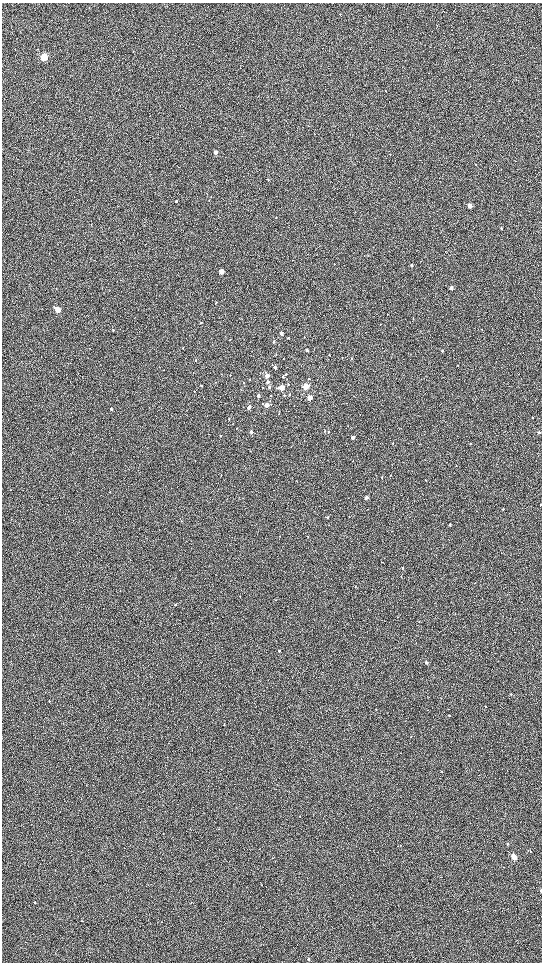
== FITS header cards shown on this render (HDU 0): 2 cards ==
NAXIS1  =                 1080 / length of data axis 1
NAXIS2  =                 1920 / length of data axis 2

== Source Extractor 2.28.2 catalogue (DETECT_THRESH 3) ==
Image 1080 x 1920 px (HDU 0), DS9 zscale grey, zoomed out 1/2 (1 PNG px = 2 x 2 image px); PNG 544 x 964 px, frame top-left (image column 1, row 1919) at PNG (2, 3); no overlay
Background 602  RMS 57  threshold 170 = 3 sigma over >= 5 px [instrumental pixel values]
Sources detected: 122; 4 cannot appear on this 1/2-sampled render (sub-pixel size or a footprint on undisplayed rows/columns) and are not listed; the other 118 listed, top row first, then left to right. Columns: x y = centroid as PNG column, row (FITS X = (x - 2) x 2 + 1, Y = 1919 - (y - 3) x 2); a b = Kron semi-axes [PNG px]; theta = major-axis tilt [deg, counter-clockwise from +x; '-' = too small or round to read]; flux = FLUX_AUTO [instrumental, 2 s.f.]
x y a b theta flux
44 56 4 3 - 920000
385 91 2 1 - 4100
215 152 3 3 - 84000
476 164 2 2 - 4600
268 179 3 2 - 8100
176 201 3 2 - 14000
470 206 3 2 - 210000
276 217 3 2 - 3300
501 228 2 2 - 12000
445 252 3 2 - 5300
317 254 3 2 - 4600
368 255 3 2 - 4000
334 263 2 2 - 4600
411 265 3 2 - 23000
221 271 3 3 - 220000
451 288 2 2 - 130000
216 303 3 2 - 8300
58 310 3 3 - 230000
387 314 2 1 - 3100
413 318 3 2 - 4600
201 323 3 2 - 7600
381 324 3 2 - 3400
482 329 2 2 - 5100
113 330 3 3 - 12000
281 333 3 2 - 72000
288 338 2 2 - 11000
541 339 2 2 - 4300
230 340 3 2 - 6400
274 342 3 2 - 16000
90 348 2 2 - 4600
307 350 2 2 - 32000
442 351 2 2 - 30000
329 355 2 2 - 7100
352 358 2 2 - 9700
283 359 2 2 - 6300
195 360 3 2 - 7500
275 367 3 2 - 36000
286 374 2 2 - 15000
267 376 3 2 - 210000
283 377 3 2 - 16000
250 379 2 2 - 9500
309 379 2 2 - 10000
267 382 3 2 - 52000
244 383 3 2 - 11000
288 384 2 2 - 12000
201 385 2 2 - 11000
306 386 3 3 - 460000
263 387 3 2 - 5600
269 387 3 3 - 25000
281 388 3 3 - 300000
194 391 2 2 - 6500
289 394 2 2 - 13000
284 395 2 2 - 15000
258 396 2 2 - 39000
271 396 2 2 - 6400
309 398 3 3 - 200000
266 405 3 2 - 160000
249 407 3 2 - 87000
111 409 3 3 - 19000
279 414 2 1 - 3500
532 418 2 2 - 7700
229 419 2 2 - 10000
324 431 3 2 - 8600
251 432 2 2 - 53000
328 432 3 2 - 9700
539 432 2 2 - 43000
220 436 2 2 - 10000
353 438 2 2 - 71000
393 443 4 2 - 4500
456 466 2 2 - 4400
221 475 2 2 - 4600
390 475 2 2 - 7500
382 477 2 2 - 7400
426 480 2 2 - 5000
366 497 2 2 - 110000
541 504 2 2 - 9200
503 509 2 2 - 6500
327 517 2 2 - 17000
329 525 2 2 - 4800
450 525 2 2 - 27000
280 536 2 2 - 3800
308 536 2 2 - 7400
402 568 2 2 - 33000
401 576 2 2 - 6100
475 583 2 2 - 7600
355 587 2 2 - 5700
275 600 2 2 - 3700
175 605 3 2 - 14000
171 614 2 2 - 2700
217 617 2 2 - 3200
398 617 2 1 - 3800
419 621 2 2 - 8800
279 651 2 2 - 30000
426 663 2 2 - 53000
511 694 3 2 - 6500
49 701 2 2 - 9200
6 707 2 2 - 3300
485 707 2 2 - 4800
376 709 2 2 - 4700
448 709 2 2 - 3800
449 715 2 2 - 10000
63 723 3 2 - 3500
224 724 2 2 - 7800
442 771 2 2 - 5600
300 816 2 2 - 5100
218 829 2 1 - 3000
163 834 2 2 - 4100
514 857 4 3 - 420000
272 858 2 2 - 4300
503 867 3 2 - 4400
55 870 2 2 - 4600
261 885 2 1 - 3200
541 891 3 2 - 15000
35 902 2 2 - 5200
191 902 2 2 - 5200
81 921 2 2 - 4400
162 921 2 2 - 3200
308 959 3 3 - 18000
At the frame edge (FLAGS 8, measured only in part): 2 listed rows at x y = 541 504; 541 891
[4 sub-pixel or undisplayed-footprint detections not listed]